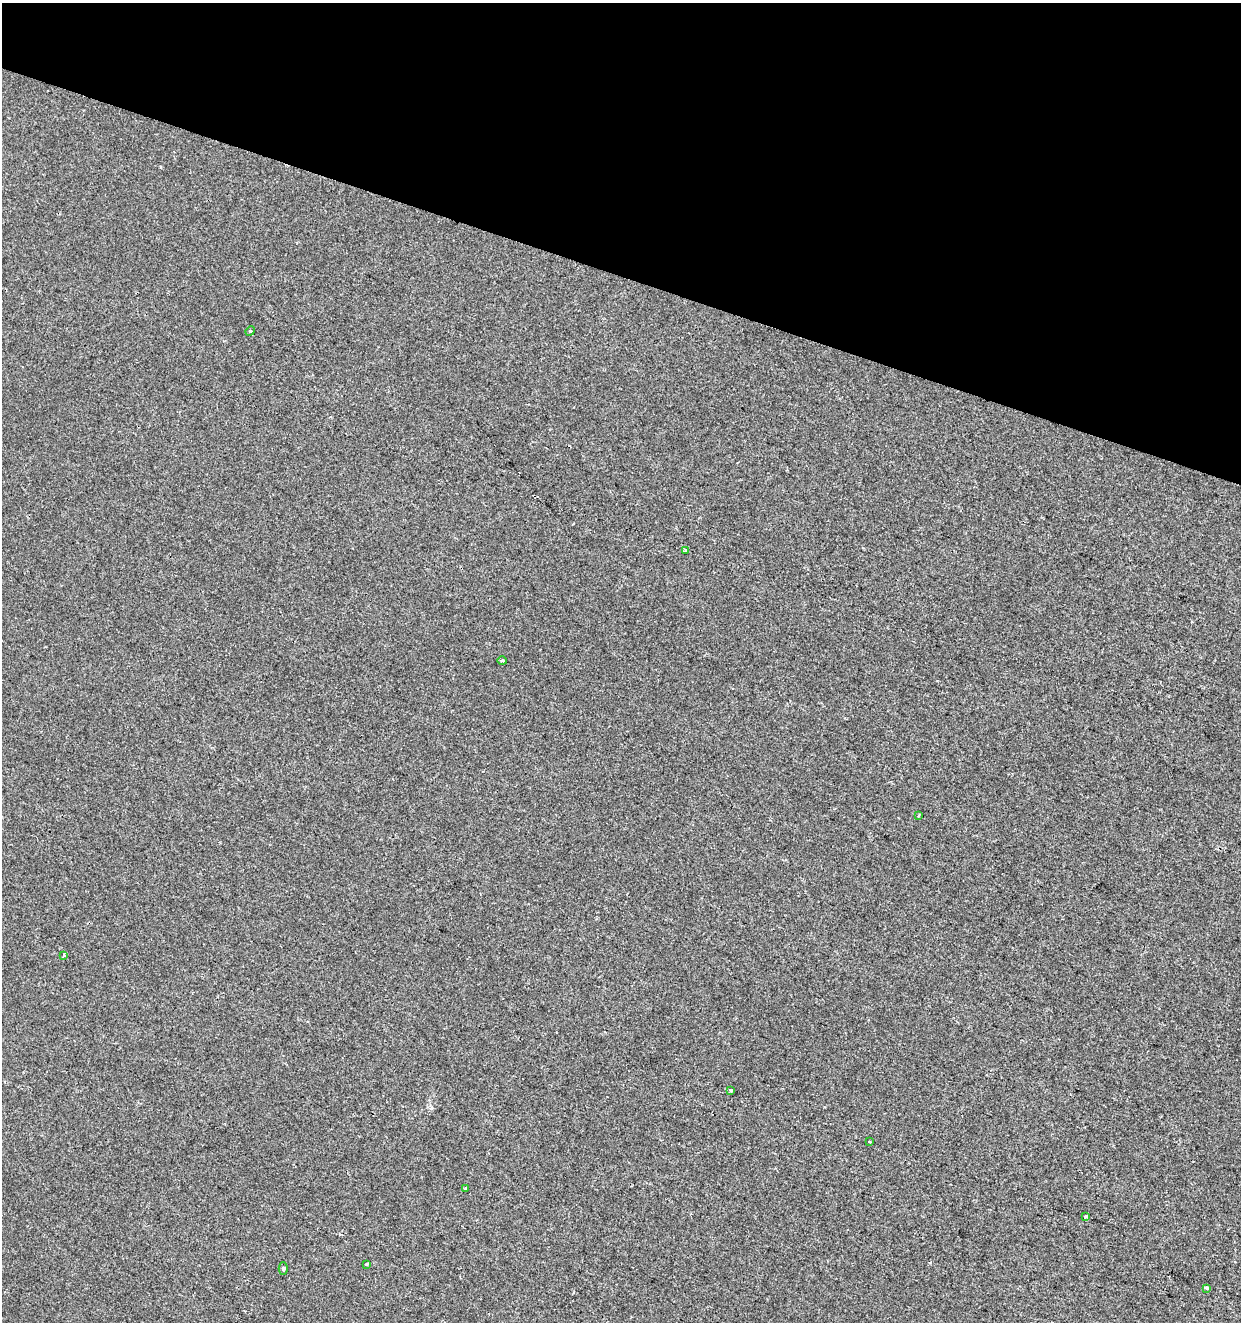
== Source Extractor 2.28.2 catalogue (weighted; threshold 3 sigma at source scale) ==
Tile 2 of 4 x 4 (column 2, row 1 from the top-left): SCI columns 1457-2695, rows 3966-5285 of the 5452 x 5285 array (HDU 1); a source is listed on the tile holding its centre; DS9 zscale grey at full resolution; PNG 1243 x 1324 px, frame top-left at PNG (2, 3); each listed source drawn as its Kron ellipse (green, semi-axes under 4 px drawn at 4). Shown black and unused: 21% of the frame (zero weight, under 2 of 3 exposures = <1% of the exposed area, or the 3 px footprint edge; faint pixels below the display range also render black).
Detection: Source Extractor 2.28.2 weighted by HDU 2 'WHT'; one run over the whole footprint, this tile lists its part. Background -3.79e-04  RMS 0.0041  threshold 0.0187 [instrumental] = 3 sigma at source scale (4.5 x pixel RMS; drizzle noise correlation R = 1.50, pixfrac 1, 0.0396/0.0396 arcsec/px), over >= 5 px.
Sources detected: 12; all 12 listed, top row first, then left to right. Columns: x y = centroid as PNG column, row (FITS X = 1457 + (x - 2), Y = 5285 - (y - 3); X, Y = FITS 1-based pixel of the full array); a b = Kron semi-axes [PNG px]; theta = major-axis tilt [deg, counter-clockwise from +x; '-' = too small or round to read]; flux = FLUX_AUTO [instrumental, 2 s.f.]
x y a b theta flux
250 331 5 4 - 0.55
685 550 4 3 - 0.57
502 660 5 3 - 0.48
918 816 3 2 - 0.46
64 955 4 4 - 0.71
731 1090 3 3 - 1.6
870 1142 3 2 - 0.47
465 1188 4 3 - 0.38
1086 1217 3 3 - 1.5
366 1264 3 3 - 1.9
283 1269 6 4 90 0.71
1207 1288 3 3 - 1.4